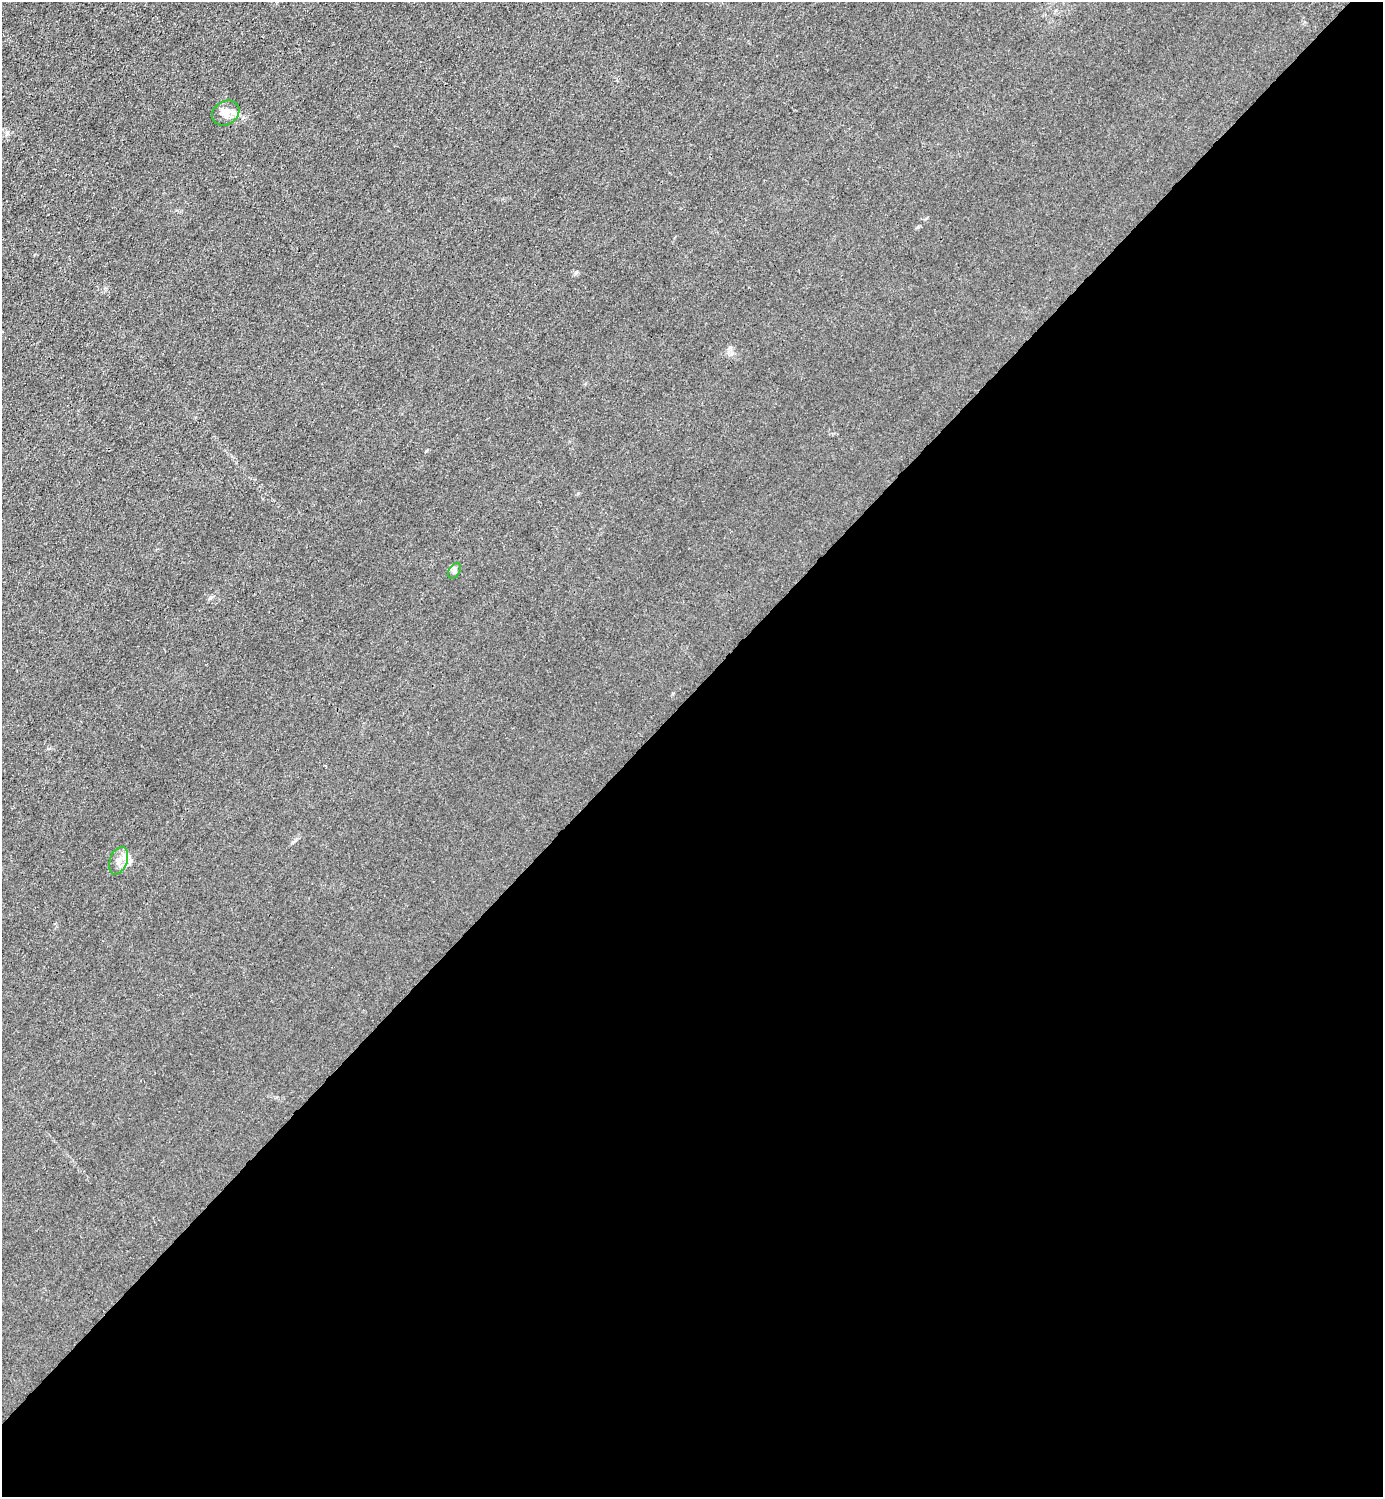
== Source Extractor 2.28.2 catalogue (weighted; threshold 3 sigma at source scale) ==
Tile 15 of 4 x 4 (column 3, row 4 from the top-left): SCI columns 3065-4445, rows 3-1497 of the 5985 x 5985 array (HDU 1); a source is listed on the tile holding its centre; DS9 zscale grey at full resolution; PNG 1385 x 1499 px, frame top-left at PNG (2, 2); each listed source drawn as its Kron ellipse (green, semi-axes under 4 px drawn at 4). Shown black and unused: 54% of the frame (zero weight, under 3 of 4 exposures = <1% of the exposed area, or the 3 px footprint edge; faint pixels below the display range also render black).
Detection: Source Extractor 2.28.2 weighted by HDU 2 'WHT'; one run over the whole footprint, this tile lists its part. Background 0.0213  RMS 0.0062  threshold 0.0279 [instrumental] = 3 sigma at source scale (4.5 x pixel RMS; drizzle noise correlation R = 1.50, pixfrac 1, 0.05/0.05 arcsec/px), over >= 5 px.
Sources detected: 3; all 3 listed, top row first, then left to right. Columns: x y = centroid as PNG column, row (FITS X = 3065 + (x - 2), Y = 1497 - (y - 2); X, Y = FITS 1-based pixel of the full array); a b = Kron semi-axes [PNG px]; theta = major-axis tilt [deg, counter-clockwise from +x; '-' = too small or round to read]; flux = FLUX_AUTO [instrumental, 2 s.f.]
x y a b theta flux
226 113 14 11 31 6.6
454 571 8 5 60 1.5
119 861 14 8 70 4.9